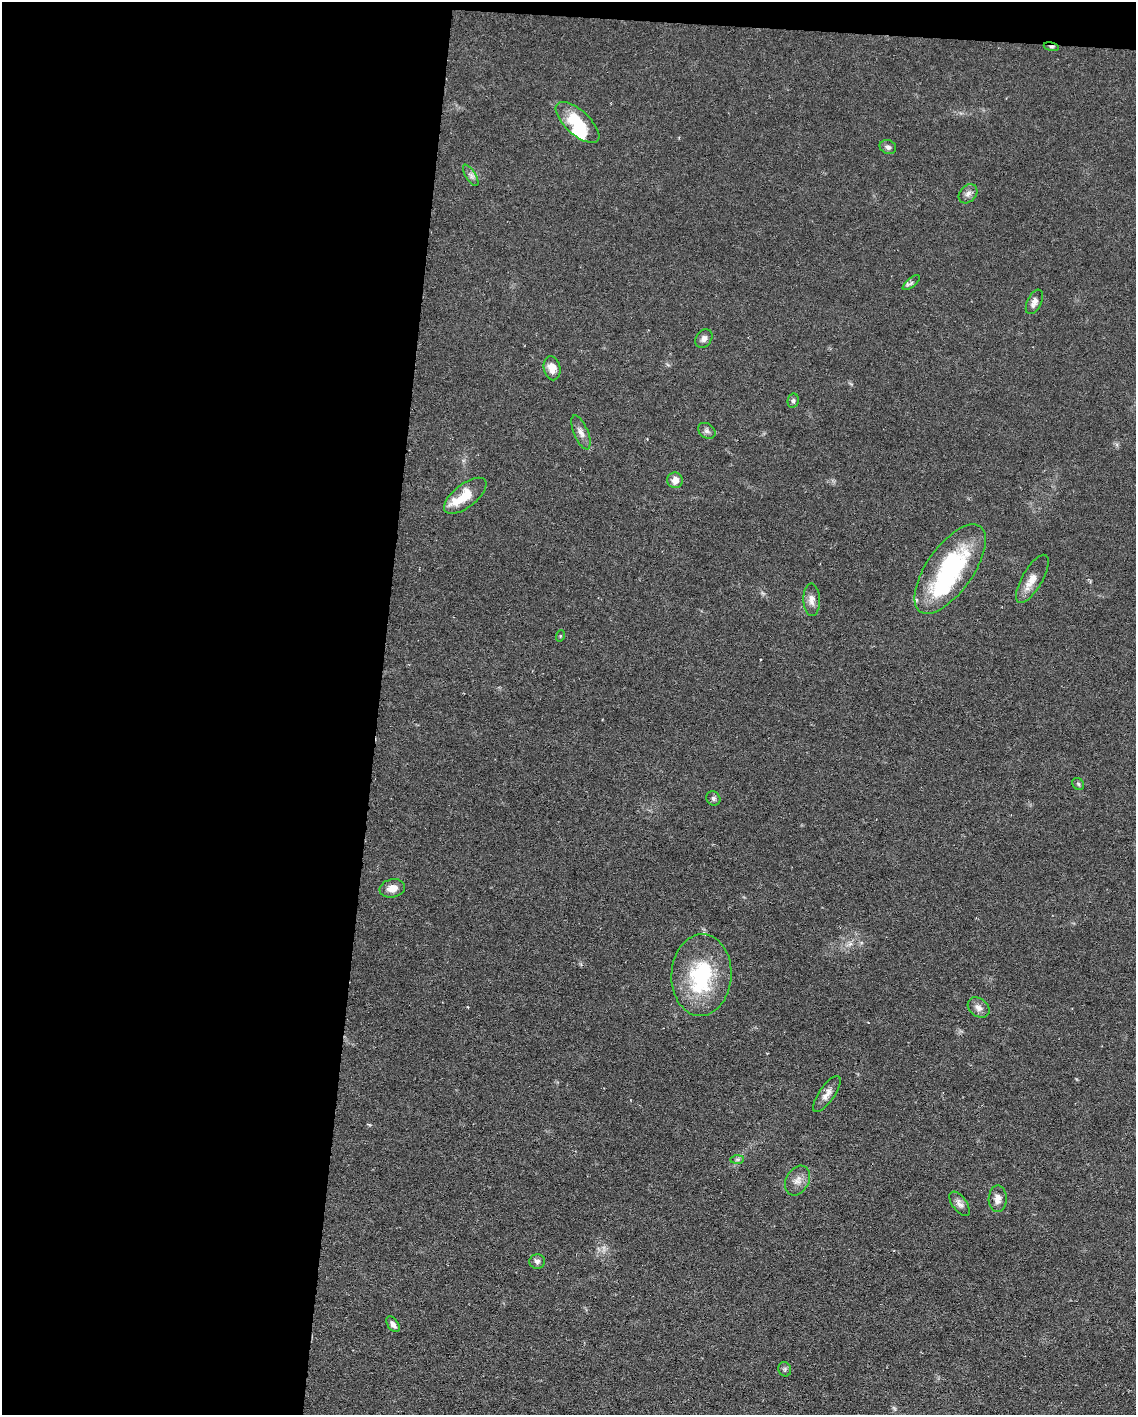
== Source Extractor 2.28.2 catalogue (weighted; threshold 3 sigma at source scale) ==
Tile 1 of 4 x 3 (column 1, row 1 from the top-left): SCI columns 1-1134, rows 3044-4456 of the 4538 x 4560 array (HDU 1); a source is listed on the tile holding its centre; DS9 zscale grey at full resolution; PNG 1138 x 1417 px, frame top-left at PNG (2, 2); each listed source drawn as its Kron ellipse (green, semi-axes under 4 px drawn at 4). Shown black and unused: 34% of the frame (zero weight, under 3 of 6 exposures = <1% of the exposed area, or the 3 px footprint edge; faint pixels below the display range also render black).
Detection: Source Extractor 2.28.2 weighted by HDU 2 'WHT'; one run over the whole footprint, this tile lists its part. Background 0.106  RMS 0.0054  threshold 0.022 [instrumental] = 3 sigma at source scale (4.09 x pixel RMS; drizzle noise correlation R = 1.36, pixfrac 0.8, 0.05/0.05 arcsec/px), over >= 5 px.
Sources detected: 36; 3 inside a brighter object's white glare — neither listed nor drawn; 2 inside a brighter listed object's ellipse — not listed separately; the other 31 listed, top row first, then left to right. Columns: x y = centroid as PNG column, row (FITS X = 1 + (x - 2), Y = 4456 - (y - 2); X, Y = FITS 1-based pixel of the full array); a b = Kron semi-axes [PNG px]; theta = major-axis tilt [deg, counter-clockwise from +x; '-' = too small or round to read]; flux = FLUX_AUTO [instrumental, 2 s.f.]
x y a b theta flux
1051 47 8 4 -9 0.92
577 122 27 12 -42 18
888 147 8 7 - 1.7
471 175 12 5 -58 1.8
968 194 11 8 48 2.3
911 283 10 4 39 1.2
1034 302 13 7 64 2.9
704 338 10 7 58 2.3
552 368 12 8 -78 6.4
793 401 7 5 77 1.2
707 431 9 7 -35 1.6
581 432 18 7 -68 3.3
675 480 8 8 - 4.1
465 496 25 11 38 12
950 569 52 23 55 67
1032 579 27 10 60 6.7
812 600 16 8 -87 3.7
560 636 6 3 72 0.53
1078 784 6 5 - 0.92
713 798 7 6 - 1.3
392 888 13 9 12 5
701 975 41 30 87 43
979 1008 12 8 -38 3
827 1094 21 8 55 4
737 1159 7 4 0 0.96
797 1180 16 11 62 4.4
998 1199 13 9 88 4
960 1204 14 7 -53 2.5
537 1261 8 7 - 1.7
393 1324 9 5 -54 2.3
785 1369 7 6 - 1
Overlapping masked pixels (flux is a lower limit): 1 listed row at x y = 1051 47